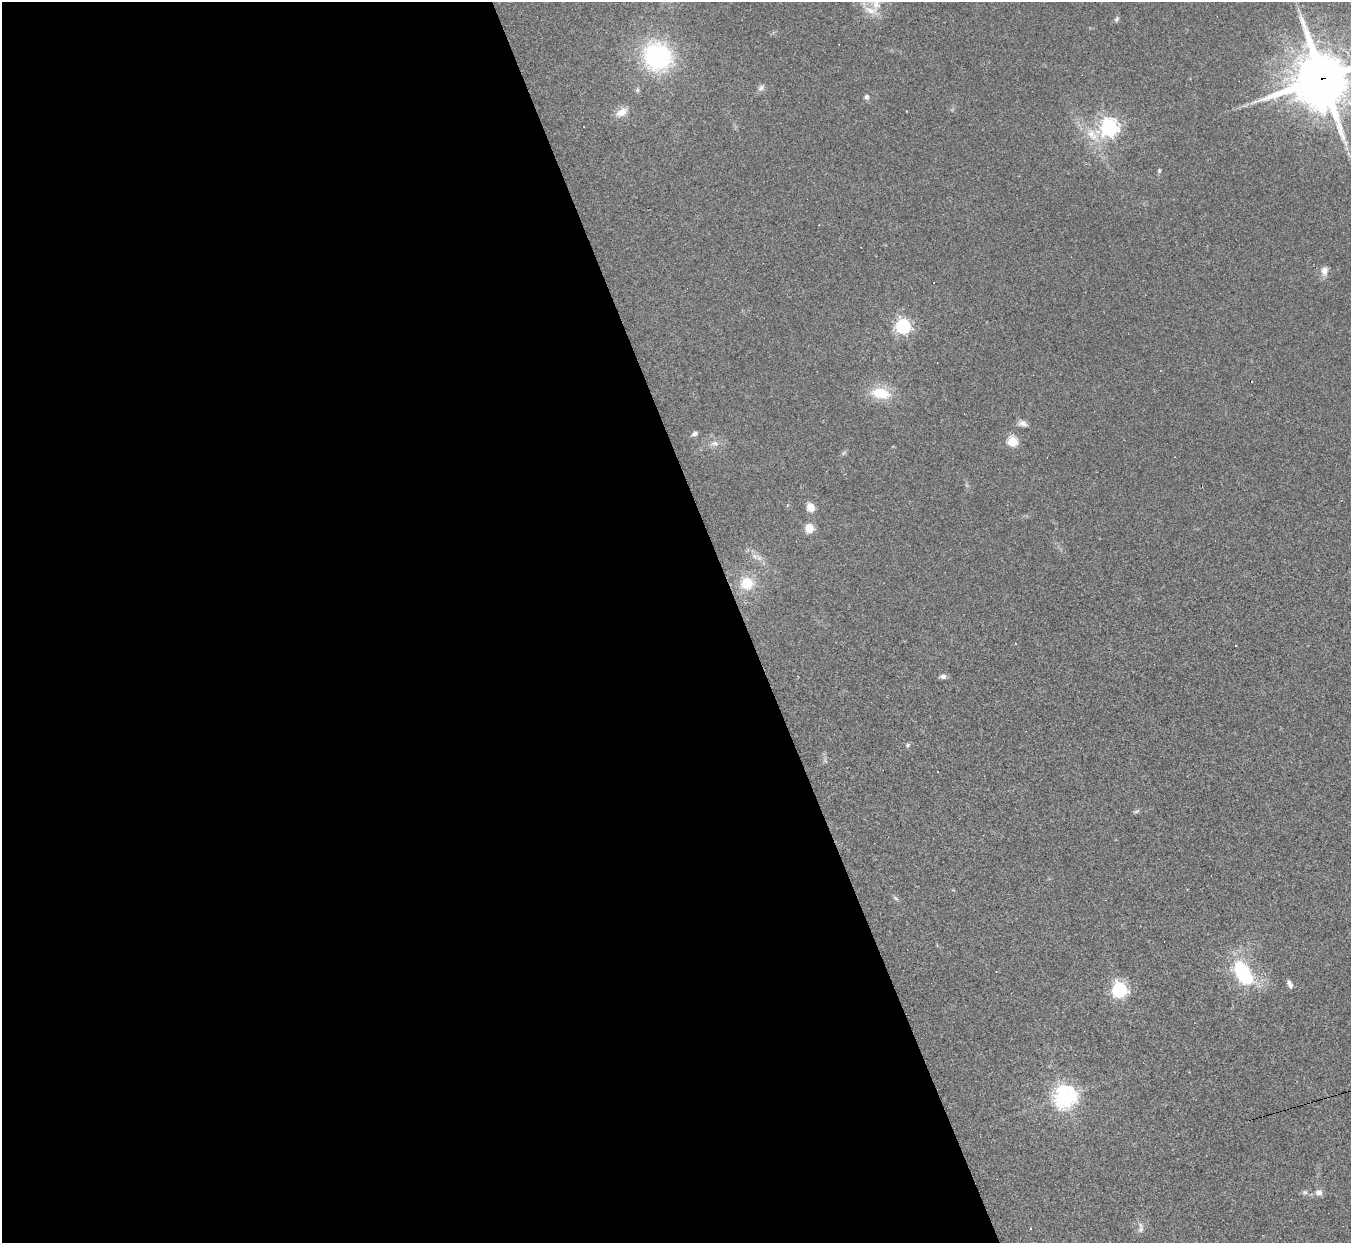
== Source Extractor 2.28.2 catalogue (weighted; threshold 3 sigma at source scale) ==
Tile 9 of 4 x 4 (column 1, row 3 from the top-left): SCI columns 1-1349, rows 1513-2753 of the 5397 x 5383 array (HDU 1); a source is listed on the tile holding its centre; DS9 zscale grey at full resolution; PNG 1353 x 1245 px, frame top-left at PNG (2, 2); no overlay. Shown black and unused: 55% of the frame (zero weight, under 2 of 3 exposures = <1% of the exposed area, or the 3 px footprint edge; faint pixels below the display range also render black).
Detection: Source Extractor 2.28.2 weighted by HDU 2 'WHT'; one run over the whole footprint, this tile lists its part. Background 0.0637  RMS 0.0069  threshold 0.0311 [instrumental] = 3 sigma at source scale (4.5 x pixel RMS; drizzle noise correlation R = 1.50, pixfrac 1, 0.05/0.05 arcsec/px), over >= 5 px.
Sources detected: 36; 3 cosmic-ray / hot-pixel residue — not listed; the other 33 listed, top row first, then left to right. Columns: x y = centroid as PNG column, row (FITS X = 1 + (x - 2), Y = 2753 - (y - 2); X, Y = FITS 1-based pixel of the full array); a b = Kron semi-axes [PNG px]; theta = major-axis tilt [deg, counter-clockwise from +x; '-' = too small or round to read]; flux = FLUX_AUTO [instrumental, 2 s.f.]
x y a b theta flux
871 10 22 9 -11 9
1117 19 8 5 64 1.4
657 56 30 28 -48 81
1323 78 21 19 26 3300
761 88 9 6 46 2.2
866 97 6 5 - 1.9
621 112 15 10 26 6.4
1109 128 7 7 - 290
1091 134 16 12 -79 10
1159 171 5 4 - 0.9
1324 271 11 8 83 4.2
903 326 6 6 - 170
881 393 19 11 -9 20
1023 423 12 7 -15 3.1
694 434 7 5 19 2
1012 442 5 5 - 47
714 443 11 7 -6 3.1
810 507 9 7 -58 6.9
809 528 9 9 - 7.6
747 583 16 15 - 15
1016 644 3 2 - 0.74
1236 645 3 2 - 0.91
943 676 7 5 -10 2.4
907 745 6 5 - 1.1
896 898 7 5 -32 1.3
1243 974 27 14 -58 50
1290 984 10 5 -68 2.6
1119 990 6 6 - 180
1065 1097 7 7 - 510
1305 1192 7 5 13 1.7
1319 1192 9 8 - 3.2
1030 1228 3 2 - 0.45
1141 1230 9 6 48 2.2
Overlapping masked pixels (flux is a lower limit): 1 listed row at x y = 1323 78
Isophote crosses this tile's border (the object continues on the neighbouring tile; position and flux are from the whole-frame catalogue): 1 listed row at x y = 1323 78